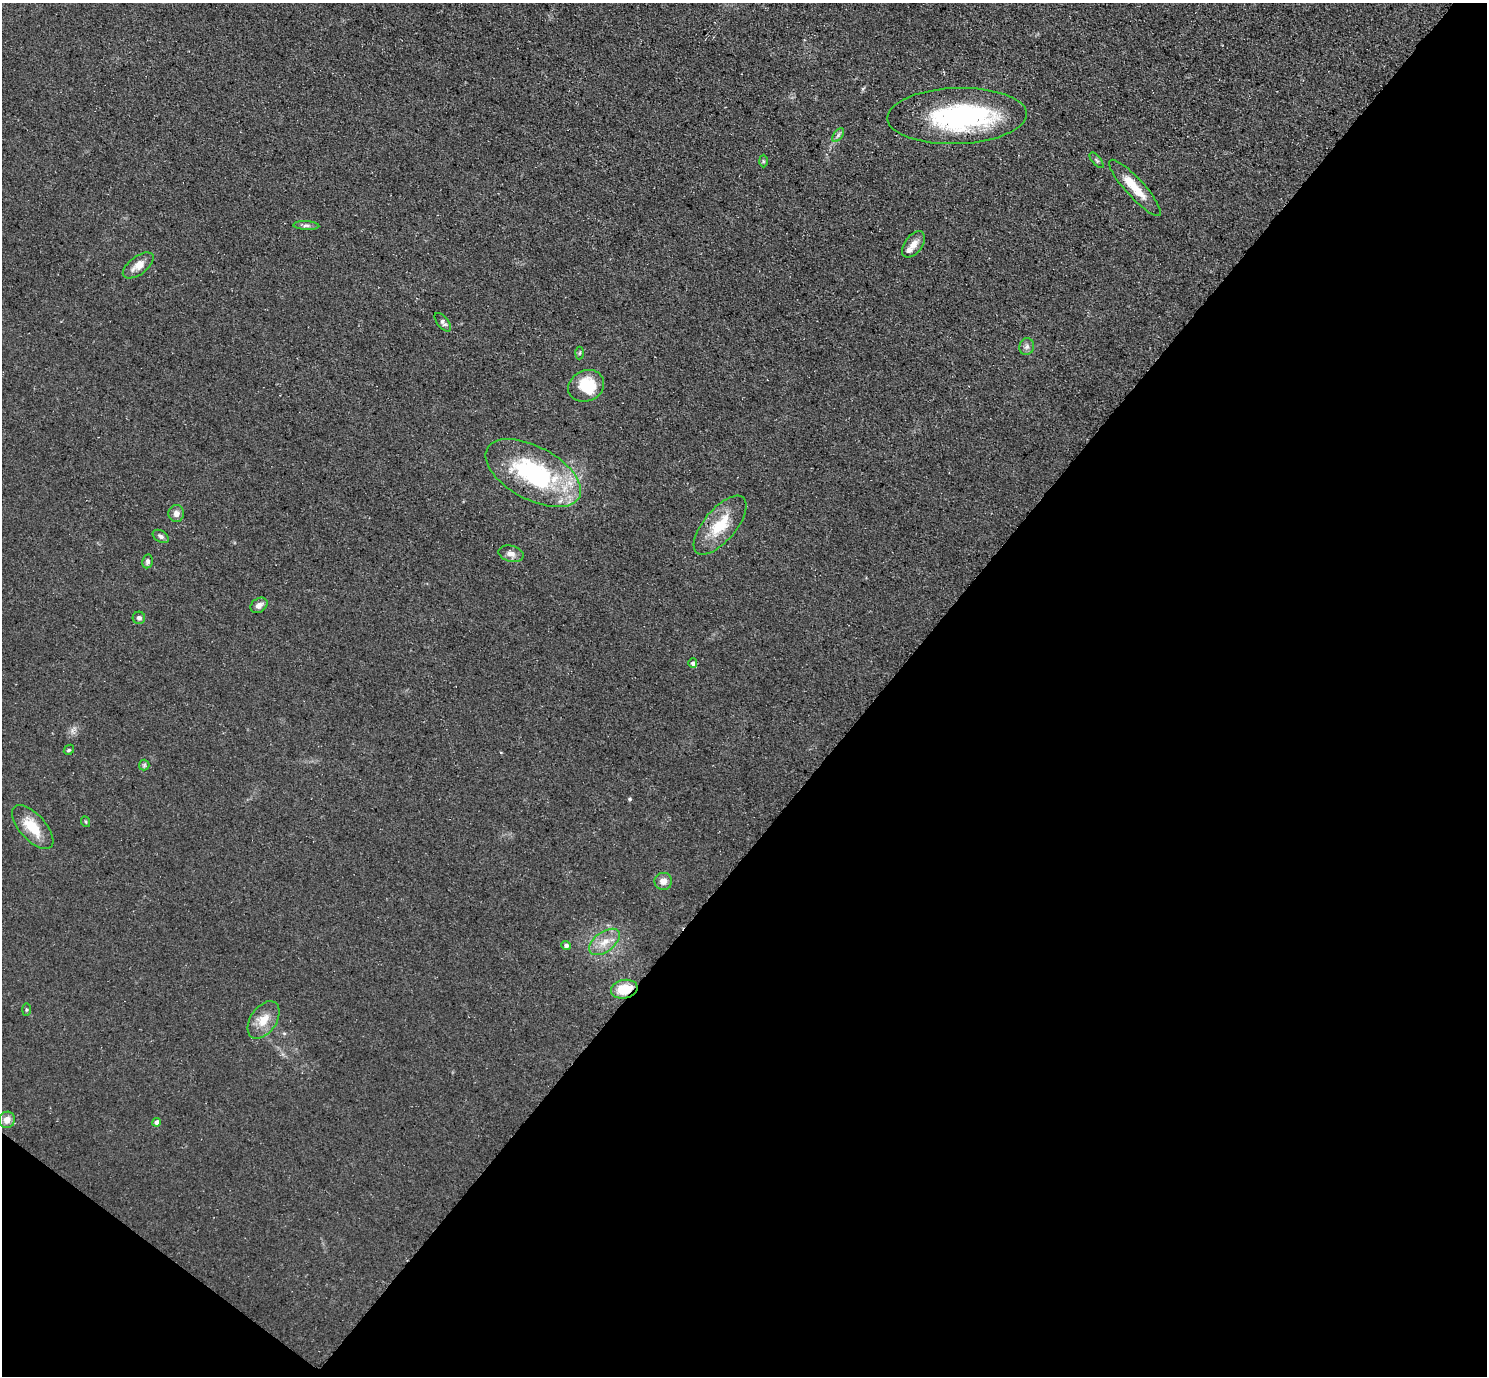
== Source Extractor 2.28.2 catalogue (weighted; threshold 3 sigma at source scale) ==
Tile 15 of 4 x 4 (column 3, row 4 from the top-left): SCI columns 2971-4455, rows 154-1527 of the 5939 x 5943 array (HDU 1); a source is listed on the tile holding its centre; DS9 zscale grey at full resolution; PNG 1489 x 1378 px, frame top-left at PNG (2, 3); each listed source drawn as its Kron ellipse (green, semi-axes under 4 px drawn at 4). Shown black and unused: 43% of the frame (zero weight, under 3 of 5 exposures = <1% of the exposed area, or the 3 px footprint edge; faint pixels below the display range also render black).
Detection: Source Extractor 2.28.2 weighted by HDU 2 'WHT'; one run over the whole footprint, this tile lists its part. Background 0.0727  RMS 0.0089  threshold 0.0403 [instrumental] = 3 sigma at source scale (4.5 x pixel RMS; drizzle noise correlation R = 1.50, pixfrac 1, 0.05/0.05 arcsec/px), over >= 5 px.
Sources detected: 37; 2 inside a brighter object's white glare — neither listed nor drawn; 2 inside a brighter listed object's ellipse — not listed separately; the other 33 listed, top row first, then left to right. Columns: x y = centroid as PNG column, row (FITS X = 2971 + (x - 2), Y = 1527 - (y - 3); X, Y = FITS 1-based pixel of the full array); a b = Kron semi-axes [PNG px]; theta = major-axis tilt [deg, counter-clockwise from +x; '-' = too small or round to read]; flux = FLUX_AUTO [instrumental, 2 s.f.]
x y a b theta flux
957 116 70 28 2 150
838 135 8 4 53 2.2
1096 160 9 4 -51 1.8
763 161 6 4 -89 1.1
1135 188 37 9 -48 20
306 226 13 4 -3 2.6
913 244 15 8 54 7.7
138 265 18 9 36 10
443 322 11 5 -51 3.2
1027 347 8 7 - 3.2
580 353 6 4 87 1.4
586 386 18 15 26 30
533 473 52 26 -28 130
176 514 8 8 - 5.3
720 525 36 16 50 33
161 536 9 5 -32 2.7
511 554 13 8 -13 5.6
147 561 7 5 78 2.3
259 605 9 7 36 4.7
139 618 6 6 - 2.8
693 663 5 4 - 2.6
69 750 5 4 - 1.2
144 765 5 5 - 1.4
86 822 5 3 - 0.92
33 827 27 13 -48 24
663 881 9 8 - 6.8
605 942 18 9 37 12
566 946 5 4 - 3.3
624 989 13 9 12 22
26 1010 6 3 90 1.2
264 1020 21 13 55 15
7 1120 8 7 - 7.6
157 1122 4 4 - 4.1
Overlapping masked pixels (flux is a lower limit): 1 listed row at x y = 624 989
Unlisted compact peaks at least as high as the median listed source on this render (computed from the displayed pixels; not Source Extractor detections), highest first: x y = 630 799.